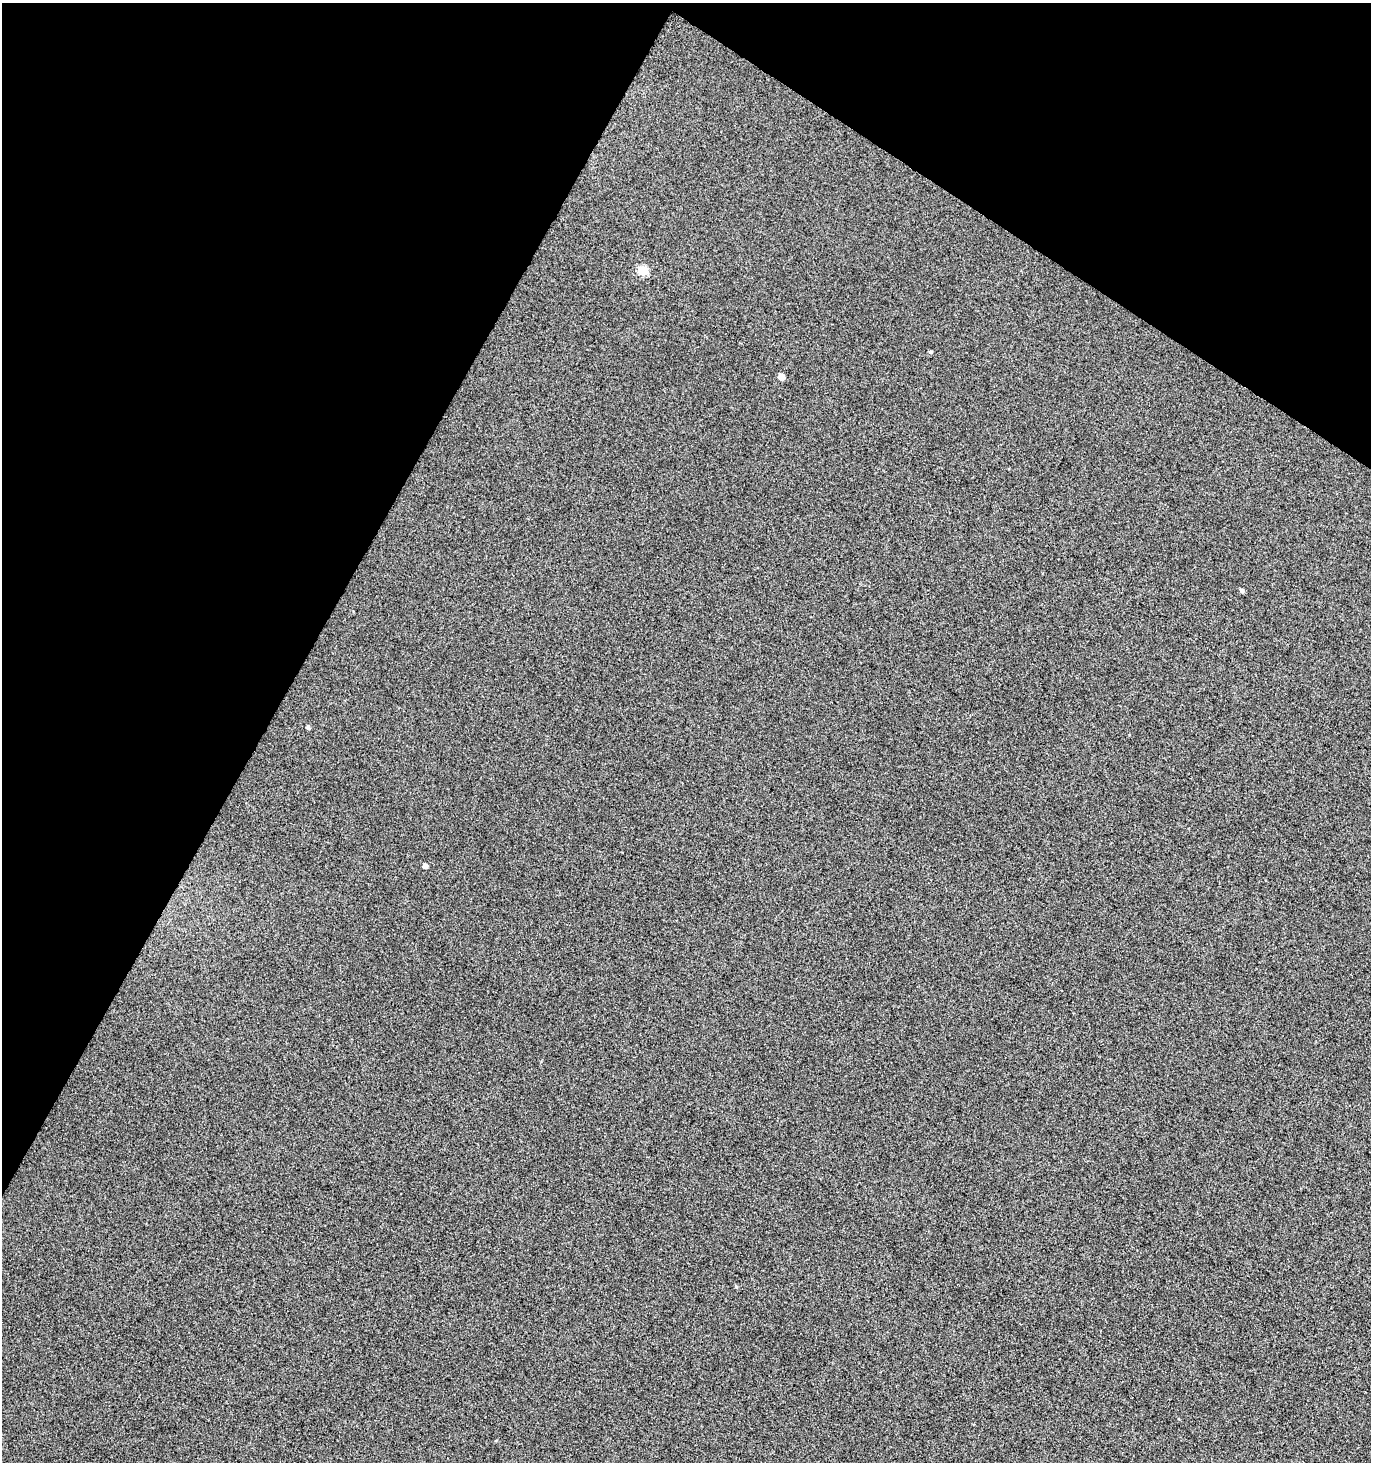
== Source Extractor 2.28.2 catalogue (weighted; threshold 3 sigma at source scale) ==
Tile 2 of 4 x 4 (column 2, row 1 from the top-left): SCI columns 1563-2931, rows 4391-5850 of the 5933 x 5854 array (HDU 1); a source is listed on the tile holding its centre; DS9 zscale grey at full resolution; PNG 1373 x 1464 px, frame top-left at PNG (2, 3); no overlay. Shown black and unused: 28% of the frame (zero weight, under 3 of 5 exposures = <1% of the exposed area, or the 3 px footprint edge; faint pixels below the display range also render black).
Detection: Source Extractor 2.28.2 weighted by HDU 2 'WHT'; one run over the whole footprint, this tile lists its part. Background 0.0149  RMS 0.086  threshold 0.385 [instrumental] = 3 sigma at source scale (4.5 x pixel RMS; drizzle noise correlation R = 1.50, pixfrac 1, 0.0396/0.0396 arcsec/px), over >= 5 px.
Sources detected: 7; all 7 listed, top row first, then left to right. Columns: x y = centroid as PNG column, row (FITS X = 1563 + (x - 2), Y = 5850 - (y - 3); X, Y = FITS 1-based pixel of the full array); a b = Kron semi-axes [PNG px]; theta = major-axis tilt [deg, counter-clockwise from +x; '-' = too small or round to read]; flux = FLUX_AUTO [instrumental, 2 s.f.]
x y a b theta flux
642 271 6 5 - 360
930 352 4 4 - 12
781 377 5 5 - 87
1242 591 7 4 -58 12
308 727 4 4 - 17
425 866 4 4 - 38
736 1287 5 4 - 9.4